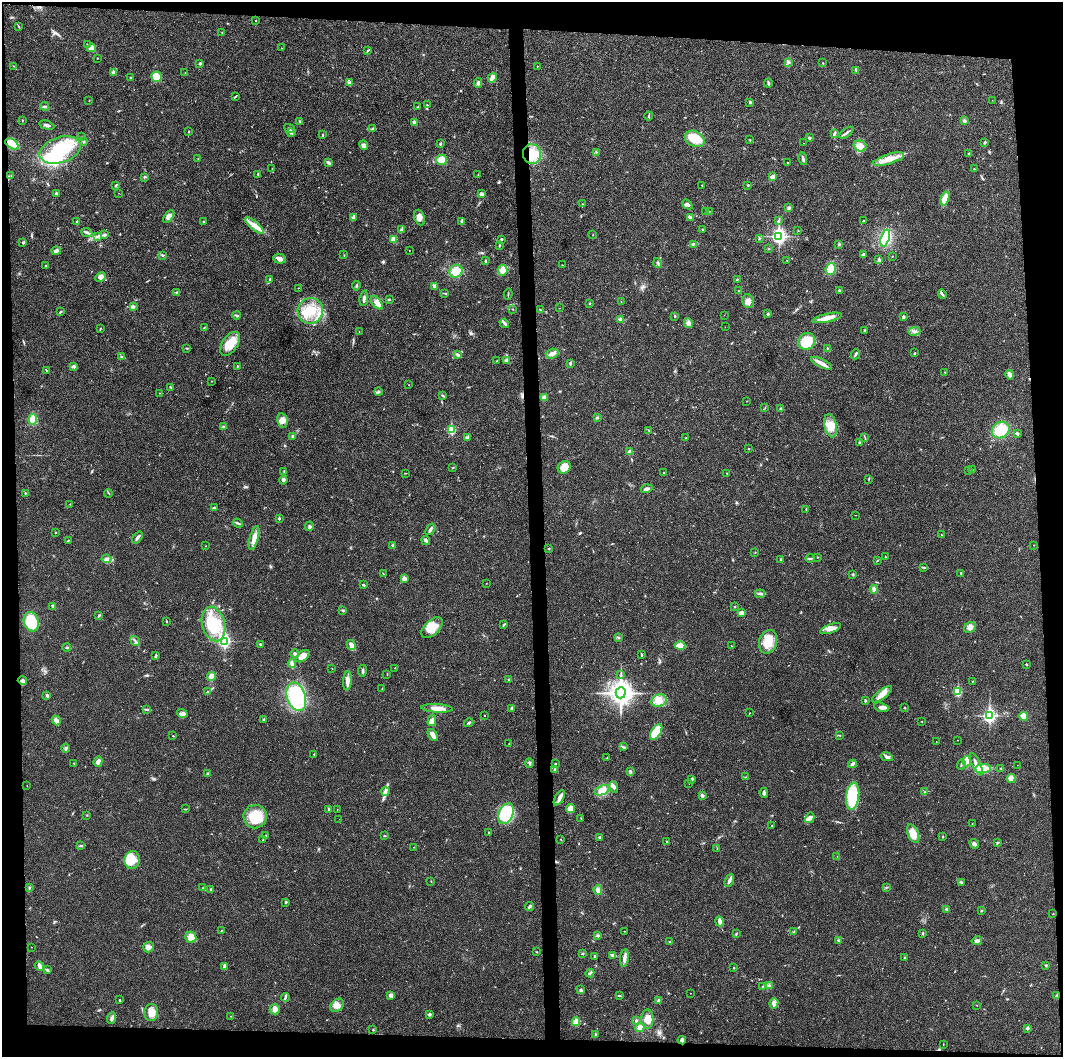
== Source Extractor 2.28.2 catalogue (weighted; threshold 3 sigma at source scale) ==
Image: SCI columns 1-4242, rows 6-4222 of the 4243 x 4225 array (HDU 1 of 3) = the unmasked area's bounding box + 8 px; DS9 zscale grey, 4 x 4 block average (1 PNG px = mean of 4 x 4 image px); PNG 1065 x 1059 px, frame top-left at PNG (2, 2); each listed source drawn as its Kron ellipse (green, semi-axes under 4 px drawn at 4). Shown black and unused: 9% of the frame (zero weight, under 3 of 4 exposures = <1% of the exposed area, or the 3 px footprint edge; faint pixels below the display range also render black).
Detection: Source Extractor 2.28.2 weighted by HDU 2 'WHT'. Background 0.0183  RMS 0.0039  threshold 0.0177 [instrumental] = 3 sigma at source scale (4.5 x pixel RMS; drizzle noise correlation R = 1.50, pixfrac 1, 0.05/0.05 arcsec/px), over >= 5 px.
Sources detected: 472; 2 too faint to see at this stretch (4 x 4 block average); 4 inside a brighter object's white glare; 2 cosmic-ray / hot-pixel residue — neither listed nor drawn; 7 coinciding with a brighter row at this scale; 9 inside a brighter listed object's ellipse — not listed separately; the other 448 listed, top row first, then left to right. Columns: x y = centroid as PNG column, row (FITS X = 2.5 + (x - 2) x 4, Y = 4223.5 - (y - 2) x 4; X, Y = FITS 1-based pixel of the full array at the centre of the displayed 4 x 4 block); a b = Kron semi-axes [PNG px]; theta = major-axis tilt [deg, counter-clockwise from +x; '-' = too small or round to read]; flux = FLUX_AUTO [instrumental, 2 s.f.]
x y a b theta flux
256 20 2 2 - 2
19 26 2 2 - 1.1
222 33 2 2 - 0.67
87 44 3 2 - 1.4
91 48 4 4 - 13
282 48 2 2 - 0.81
368 50 3 2 - 1.9
97 58 2 2 - 1.1
788 62 3 2 - 3
200 63 3 3 - 2.9
823 63 2 2 - 0.96
13 66 2 2 - 0.68
537 66 2 2 - 0.79
856 70 2 2 - 1.6
113 73 3 2 - 9.1
185 73 2 2 - 0.76
130 77 3 2 - 1
157 77 5 5 - 36
492 78 5 3 - 22
349 83 3 2 - 0.98
478 83 5 2 - 3.1
768 83 4 2 - 3.6
235 96 4 2 - 2.2
89 100 2 2 - 0.71
992 100 2 2 - 0.48
750 102 2 2 - 4.2
427 105 2 2 - 1.3
45 106 4 2 - 3.3
418 107 2 2 - 1
649 116 4 2 - 2.6
22 120 2 2 - 1.1
300 121 3 2 - 2.1
964 121 3 2 - 2.4
414 122 2 2 - 16
47 125 8 2 -14 5.4
289 128 5 3 - 3.9
373 128 4 2 - 2.7
188 132 2 2 - 4.2
291 132 4 4 - 5.2
834 133 3 2 - 2.6
846 133 8 2 35 5.4
323 135 2 2 - 1.8
81 137 2 2 - 0.91
809 138 3 3 - 3.6
695 139 10 7 -27 49
750 140 2 2 - 0.79
84 142 2 2 - 1.7
985 142 2 2 - 3.9
803 143 2 2 - 0.44
12 144 7 4 -36 38
440 144 3 2 - 2.3
364 145 5 3 - 5.6
860 146 6 5 - 26
60 150 21 12 18 150
597 152 2 2 - 0.98
532 154 10 9 - 41
969 154 2 2 - 3.2
198 158 2 2 - 0.55
803 159 6 2 -79 5.3
889 159 16 5 17 27
441 160 5 5 - 19
788 162 2 2 - 0.62
328 163 2 2 - 2.8
272 168 2 2 - 0.73
974 169 2 2 - 1.1
258 174 2 2 - 3.2
11 175 2 2 - 0.62
478 175 2 2 - 0.85
144 177 4 2 - 1.8
772 177 4 3 - 8.5
115 185 2 2 - 1.7
702 185 2 2 - 1.3
748 185 2 2 - 2.1
56 193 2 2 - 2.8
118 193 2 2 - 0.46
481 194 3 2 - 8.3
945 198 7 4 72 12
582 204 2 2 - 0.98
687 204 6 3 -42 6.2
789 208 3 3 - 3.7
709 211 2 2 - 0.84
706 212 2 2 - 1.4
169 217 7 4 53 12
419 217 8 5 -69 14
690 217 3 2 - 8.3
353 218 3 3 - 8.3
864 220 2 2 - 1.2
77 221 3 2 - 1.6
462 221 2 2 - 19
779 221 3 2 - 2.1
203 222 3 2 - 1.5
254 226 11 4 -41 17
401 230 3 2 - 1.6
702 230 2 2 - 1.4
798 230 2 2 - 0.64
87 232 6 3 -23 5
104 235 2 2 - 1.2
593 235 2 2 - 0.66
98 236 4 2 - 2.8
779 236 3 3 - 690
760 238 2 2 - 1.3
885 238 8 4 72 100
393 239 4 3 - 15
501 239 2 2 - 2.1
23 242 3 2 - 2.5
693 244 3 2 - 2.2
839 244 3 2 - 2.1
499 245 3 2 - 1.3
769 249 2 2 - 1.1
56 251 5 3 - 8
409 251 2 2 - 0.73
863 254 3 2 - 3.5
162 255 3 2 - 2.8
344 255 2 2 - 0.79
892 256 2 2 - 0.94
280 259 6 5 - 10
787 260 2 2 - 0.97
879 260 2 2 - 14
485 261 3 2 - 2.4
658 263 5 2 - 3.3
562 265 2 2 - 0.69
46 266 2 2 - 1.2
831 269 6 5 - 32
503 270 5 5 - 19
456 271 7 6 - 29
101 277 5 4 - 12
737 279 3 2 - 1.7
270 280 3 2 - 3.2
356 286 4 2 - 2.7
435 286 3 3 - 6.5
298 288 2 2 - 0.9
839 290 2 2 - 1.1
739 291 2 2 - 2.1
177 292 3 2 - 1.3
445 293 3 2 - 1.7
508 294 5 2 - 1.6
942 294 5 2 - 3.3
364 298 8 2 83 6.3
389 300 2 2 - 5.9
621 301 2 2 - 0.46
748 301 7 6 - 11
377 303 8 4 -50 23
590 304 2 2 - 1.6
133 307 3 3 - 3.1
560 308 2 2 - 0.56
513 309 2 2 - 1.2
540 310 2 2 - 0.88
310 311 13 12 - 64
60 312 3 2 - 2.2
768 314 3 2 - 2.5
237 315 4 2 - 2
724 315 2 2 - 0.42
675 316 2 2 - 2.4
903 317 2 2 - 12
827 318 15 4 12 22
621 320 4 3 - 5.9
504 323 5 2 - 4.6
688 323 5 4 - 7.9
204 327 2 2 - 1.2
725 327 2 2 - 0.45
100 328 2 2 - 0.96
865 330 2 2 - 2.2
914 331 6 2 2 5.4
359 332 2 2 - 0.84
806 341 8 8 - 52
230 344 13 7 55 40
186 348 3 2 - 1.2
827 348 2 2 - 1.1
914 353 2 2 - 1.8
457 354 4 2 - 5.4
552 354 6 4 17 9.4
856 354 5 2 - 4.3
121 357 4 2 - 2.8
506 360 3 2 - 2.8
497 361 2 2 - 1.3
570 363 3 2 - 2.7
821 363 11 4 -26 14
73 366 3 3 - 4.4
237 366 2 2 - 2
47 371 2 2 - 1.1
945 372 2 2 - 0.5
1010 375 5 3 - 12
211 381 2 2 - 0.83
409 385 2 2 - 0.68
171 388 3 2 - 1.4
378 392 4 3 - 3.5
159 393 2 2 - 0.54
443 395 2 2 - 0.98
544 397 3 2 - 11
747 401 2 2 - 0.65
765 407 2 2 - 0.95
780 409 2 2 - 4.8
597 418 3 2 - 2
33 419 5 4 - 27
282 420 7 5 -81 13
831 426 12 6 -78 27
223 427 3 3 - 3.2
451 430 2 2 - 140
648 430 2 2 - 1
1001 430 9 8 - 56
1017 433 3 2 - 3.8
292 436 3 2 - 2.6
467 437 3 3 - 3
686 438 2 2 - 1.2
865 438 2 2 - 0.89
860 443 3 2 - 3.5
748 448 2 2 - 0.9
630 452 3 3 - 9.7
564 467 7 6 - 29
453 468 2 2 - 1.6
969 470 3 2 - 1.7
973 470 2 2 - 1.2
284 471 3 2 - 2.3
405 473 2 2 - 1.1
664 473 2 2 - 1.2
727 473 2 2 - 0.94
868 479 2 2 - 0.71
283 480 4 3 - 3.9
647 489 6 2 17 8.4
25 493 2 2 - 2.6
108 493 4 2 - 1.9
70 504 2 2 - 0.87
214 508 3 2 - 4.9
806 509 4 2 - 2.5
856 515 2 2 - 0.76
279 518 2 2 - 6.2
238 523 5 2 - 3.8
309 526 5 2 - 2.9
430 529 6 2 54 5.3
55 532 2 2 - 1.8
941 534 2 2 - 0.82
137 537 7 2 53 5.4
254 538 12 4 73 18
426 540 5 3 - 4.9
68 541 2 2 - 1.4
392 545 2 2 - 1.2
1033 545 2 2 - 0.62
206 546 2 2 - 0.53
549 549 2 2 - 1.1
755 552 2 2 - 1.1
817 557 2 2 - 0.88
885 557 2 2 - 1.8
810 558 4 2 - 2.2
106 559 5 3 - 6.1
781 560 3 3 - 2.4
877 561 2 2 - 0.94
924 567 4 2 - 2.3
961 573 2 2 - 1
383 574 3 2 - 1.4
853 574 2 2 - 1.7
404 578 2 2 - 2.6
486 583 2 2 - 0.82
363 585 3 2 - 2.5
874 589 4 3 - 6.3
760 594 5 2 - 4.1
53 606 3 2 - 2.1
735 607 2 2 - 1.5
343 610 3 2 - 2.2
741 613 3 3 - 9.7
99 616 3 2 - 1.8
166 621 2 2 - 3.1
31 622 10 7 -75 81
213 624 17 11 -75 84
504 624 4 2 - 2.3
970 627 6 5 - 10
432 628 13 7 43 35
830 629 11 4 20 15
619 638 2 2 - 0.75
135 641 5 2 - 3.8
224 641 3 2 - 460
768 642 12 9 70 38
261 644 3 2 - 3.2
351 645 5 3 - 6.8
680 646 5 2 - 36
731 646 2 2 - 0.63
67 647 4 2 - 2.6
295 654 4 2 - 3.2
641 655 2 2 - 1.4
156 656 3 2 - 2.2
303 656 8 5 38 26
292 664 4 3 - 10
1026 664 2 2 - 4.4
332 668 2 2 - 0.57
395 668 2 2 - 0.99
362 671 6 2 82 3.6
387 675 2 2 - 0.83
621 675 2 2 - 0.92
211 676 4 3 - 16
509 679 2 2 - 4.1
22 680 5 3 - 5.8
347 681 10 4 86 12
972 681 2 2 - 1.2
382 688 2 2 - 1.2
207 692 3 2 - 2
957 692 2 2 - 150
621 693 5 5 - 1900
882 694 12 4 37 17
47 695 2 2 - 5.7
296 697 15 9 -72 240
659 701 8 6 21 23
865 701 2 2 - 1.7
881 707 8 4 -18 8.7
437 708 15 3 -3 18
512 708 2 2 - 12
904 708 3 2 - 1.6
146 709 4 2 - 2.6
182 713 5 3 - 6
750 713 2 2 - 0.8
484 715 2 2 - 0.8
989 715 3 2 - 520
1024 716 4 3 - 31
56 720 5 4 - 11
264 720 3 3 - 2.9
432 721 5 4 - 10
922 722 2 2 - 0.97
469 723 5 2 - 3
656 732 8 4 56 66
433 735 7 3 -56 13
840 735 2 2 - 0.87
173 736 2 2 - 1.3
957 740 2 2 - 0.54
936 741 2 2 - 0.65
509 743 2 2 - 0.86
623 747 3 2 - 3.5
66 748 4 2 - 4.3
314 754 3 2 - 1.3
887 757 6 3 -13 6.1
607 758 3 2 - 1.1
967 761 5 3 - 21
98 762 5 4 - 8.4
74 763 2 2 - 1.1
529 763 4 2 - 4
556 764 2 2 - 2.1
852 764 4 3 - 4.4
961 764 5 2 - 3.5
976 764 12 3 -65 12
1017 765 2 2 - 0.39
1001 768 2 2 - 0.9
983 769 8 4 3 41
555 770 2 2 - 17
631 772 2 2 - 1.1
208 774 3 3 - 2.6
746 777 2 2 - 1.2
1011 778 4 4 - 17
692 779 3 2 - 3.3
689 783 2 2 - 0.45
27 786 2 2 - 0.46
614 787 6 3 -78 6.4
602 790 8 4 20 22
385 791 4 4 - 6.3
925 792 3 2 - 2.4
764 793 5 3 - 4.9
702 796 3 2 - 5.9
853 796 13 6 82 130
559 798 8 4 59 11
185 809 4 2 - 1.6
329 809 3 2 - 4.1
570 809 4 3 - 23
337 810 2 2 - 0.53
506 814 11 7 66 130
87 815 2 2 - 0.67
255 817 12 11 - 74
581 818 3 2 - 1.1
810 818 5 3 - 6.1
339 819 2 2 - 0.34
972 824 2 2 - 0.74
771 825 2 2 - 1
489 833 2 2 - 1.9
913 834 10 5 -68 26
265 835 2 2 - 2
384 836 3 2 - 1.5
599 837 3 2 - 2.2
943 837 2 2 - 1.5
561 839 2 2 - 1.2
263 840 3 2 - 1.2
666 841 4 2 - 1.2
998 842 3 2 - 1.7
974 844 5 3 - 7.6
81 845 4 2 - 3.4
414 847 2 2 - 0.77
717 848 2 2 - 0.51
837 856 2 2 - 0.38
132 860 9 7 75 34
431 881 2 2 - 1.1
729 881 6 3 68 7.5
961 882 3 2 - 2.7
29 887 2 2 - 1.4
887 887 2 2 - 0.73
203 888 2 2 - 1.9
211 889 3 2 - 3.3
598 890 5 3 - 7.5
286 902 2 2 - 6.9
530 906 4 2 - 4.3
946 909 3 2 - 1.8
981 910 3 2 - 1.4
1053 914 2 2 - 0.97
720 921 5 3 - 10
222 930 2 2 - 1
625 931 2 2 - 0.73
794 932 2 2 - 0.93
922 933 2 2 - 5.8
736 934 3 2 - 1.6
598 935 2 2 - 2.6
191 937 6 5 - 18
838 940 3 2 - 2.1
977 941 5 2 - 7.5
669 942 2 2 - 1.7
31 947 2 2 - 0.84
148 947 5 5 - 11
537 952 2 2 - 1.2
582 953 2 2 - 2.6
613 955 3 2 - 7.6
595 956 3 3 - 3
624 958 9 3 83 9.2
904 958 2 2 - 1.1
39 966 5 3 - 6.7
225 966 4 3 - 6.6
1046 966 3 2 - 2.3
734 968 2 2 - 1.8
47 970 4 2 - 3.2
590 973 4 2 - 3.7
763 986 2 2 - 1.8
769 986 3 2 - 2.9
581 990 3 3 - 4.6
690 993 2 2 - 0.77
391 995 4 3 - 9.3
620 996 2 2 - 0.89
1057 996 3 2 - 7.3
285 997 4 2 - 4
120 1000 3 2 - 1.6
659 1001 3 3 - 3.9
774 1003 5 4 - 8.1
337 1005 7 5 42 17
976 1005 2 2 - 0.81
275 1009 5 5 - 12
151 1012 8 7 - 26
429 1014 3 2 - 5.7
230 1016 2 2 - 0.84
112 1018 6 2 67 5.6
647 1019 9 6 -89 18
636 1021 2 2 - 4.1
576 1022 4 3 - 20
640 1027 5 3 - 7.5
1027 1028 3 3 - 4
373 1030 2 2 - 1.4
595 1034 3 2 - 1.6
682 1040 4 3 - 6.5
943 1044 2 2 - 1.3
Overlapping masked pixels (flux is a lower limit): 2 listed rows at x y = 532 154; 1057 996
Diffuse or blended objects may show on this block-average render without a row.